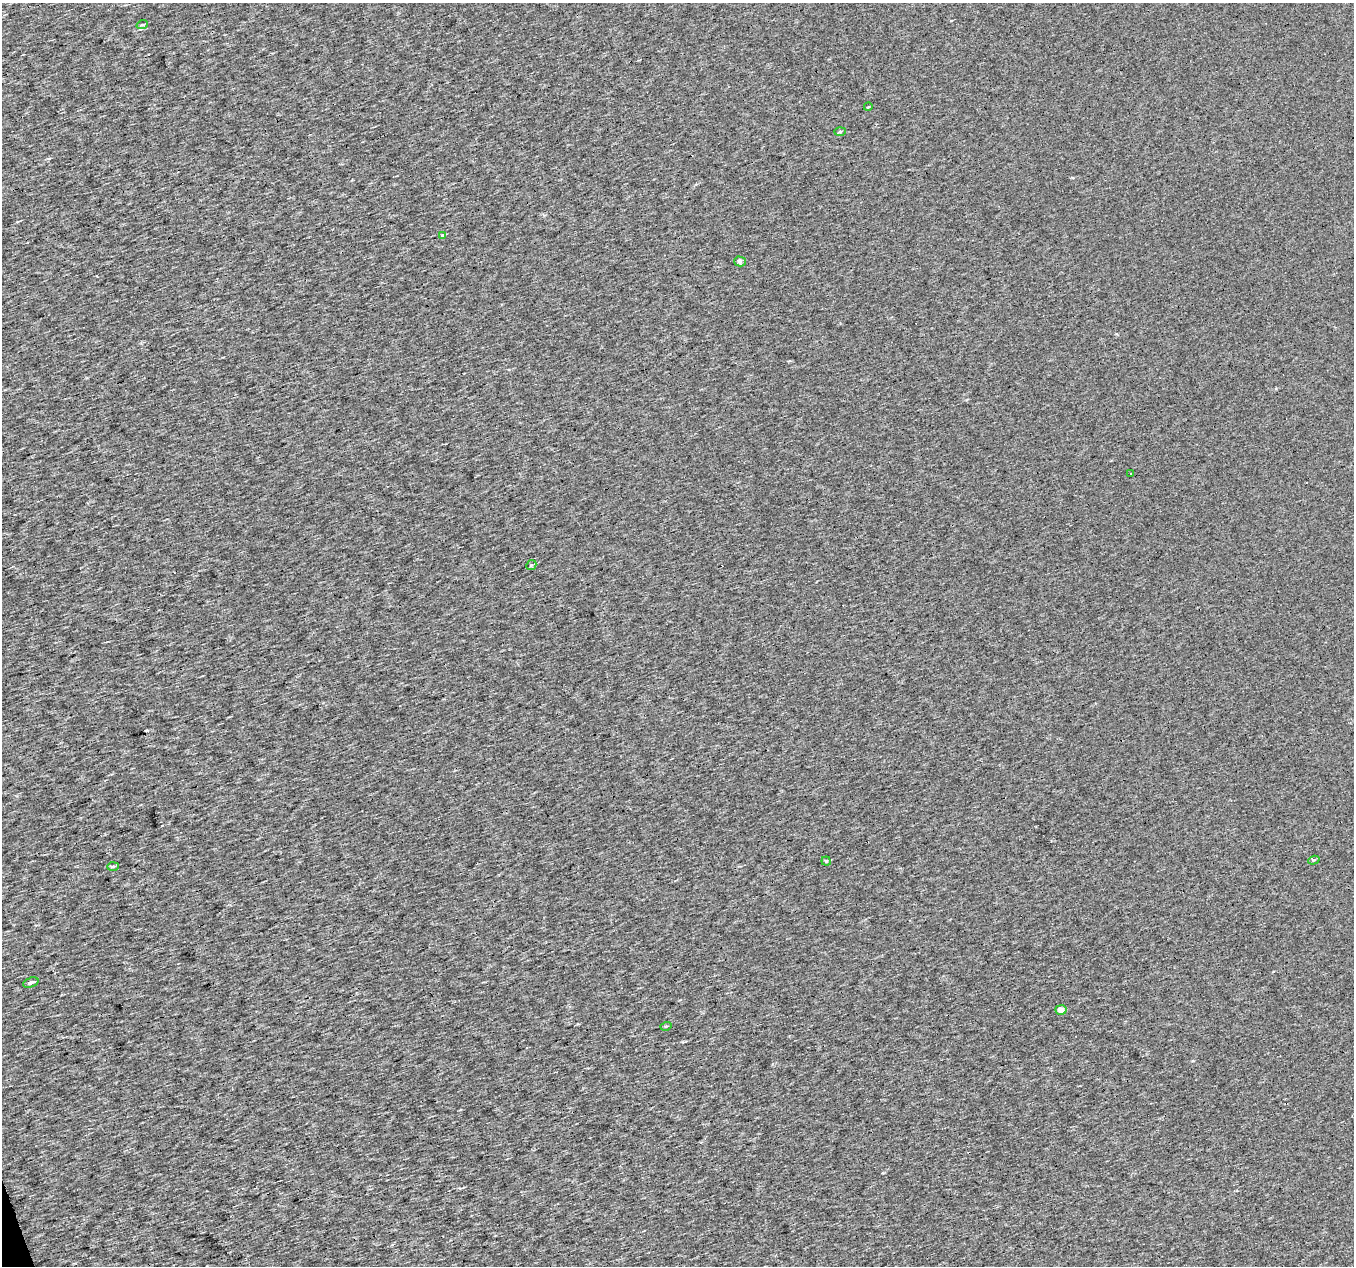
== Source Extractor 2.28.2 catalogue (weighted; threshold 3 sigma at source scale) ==
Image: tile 7 of 4 x 4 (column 3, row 2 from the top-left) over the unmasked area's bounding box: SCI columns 2703-4054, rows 2589-3852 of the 5405 x 5232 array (HDU 1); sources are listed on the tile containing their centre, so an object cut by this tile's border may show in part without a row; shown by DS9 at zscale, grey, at full resolution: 1 PNG px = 1 image px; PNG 1356 x 1268 px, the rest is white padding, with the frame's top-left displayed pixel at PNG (2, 3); every listed detection drawn as its Kron ellipse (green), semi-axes under 4 PNG px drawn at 4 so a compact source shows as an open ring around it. <1% of this frame is shown black and not used: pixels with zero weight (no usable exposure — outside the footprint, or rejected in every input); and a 3 px margin inside the footprint's outer edge (the drizzle kernel's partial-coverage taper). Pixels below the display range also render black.
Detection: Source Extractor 2.28.2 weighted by HDU 2 'WHT'; one run over the whole footprint, this tile lists its part. Background 0.00189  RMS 0.019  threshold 0.0866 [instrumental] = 3 sigma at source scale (4.5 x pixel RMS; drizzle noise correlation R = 1.50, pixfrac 1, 0.0396/0.0396 arcsec/px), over >= 5 px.
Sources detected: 18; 5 cosmic-ray / hot-pixel residue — neither listed nor drawn; the other 13 listed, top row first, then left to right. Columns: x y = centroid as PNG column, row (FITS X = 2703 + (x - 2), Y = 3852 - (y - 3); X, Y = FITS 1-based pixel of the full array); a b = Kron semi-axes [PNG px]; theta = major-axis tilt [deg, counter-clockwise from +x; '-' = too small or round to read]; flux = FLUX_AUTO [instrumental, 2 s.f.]
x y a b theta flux
142 25 6 3 18 2.3
868 107 4 3 - 1.4
840 132 6 4 2 2.1
442 235 4 3 - 1.5
740 261 6 5 - 6.3
1130 473 3 2 - 1.5
531 565 5 4 - 3
1314 860 6 3 17 2.8
826 861 4 4 - 2.4
113 866 6 4 3 2.4
31 982 8 4 20 5
1061 1010 5 5 - 11
666 1026 6 3 17 1.8